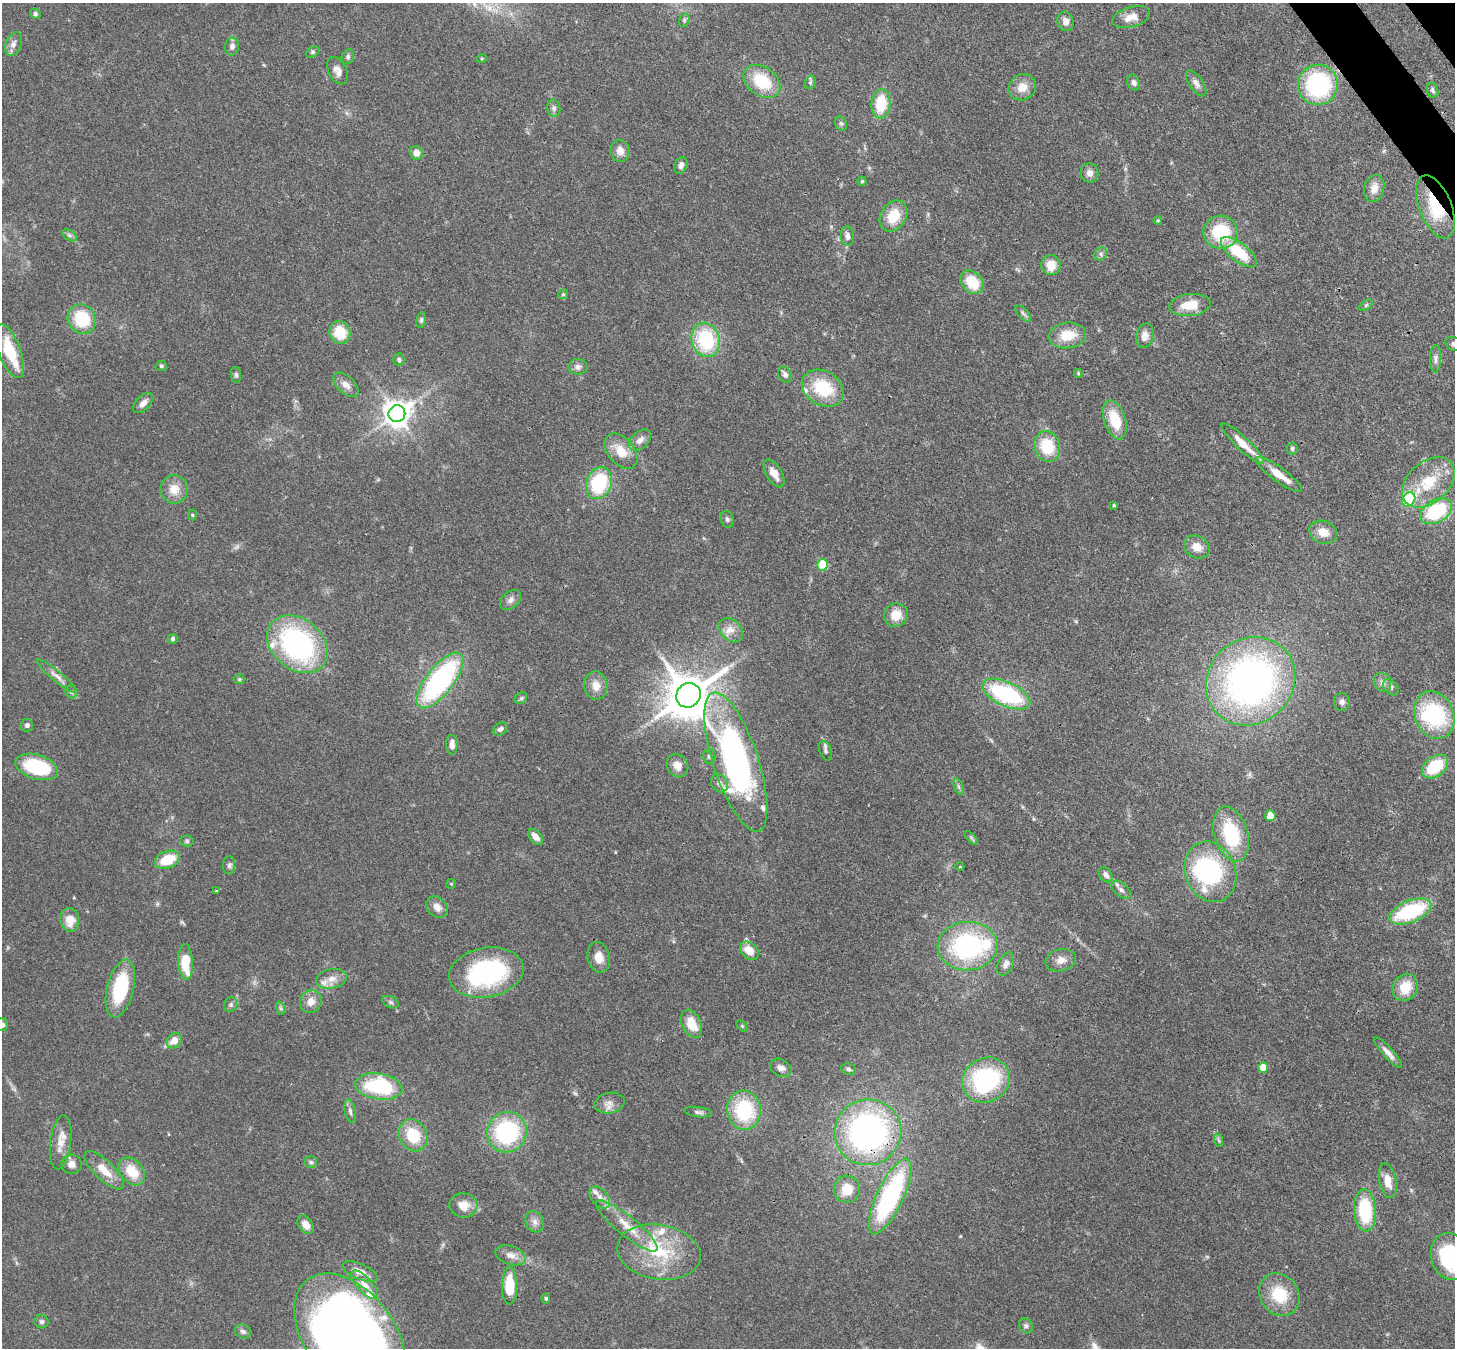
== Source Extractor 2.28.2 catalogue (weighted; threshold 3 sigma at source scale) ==
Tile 10 of 4 x 4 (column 2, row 3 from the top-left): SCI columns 1531-2983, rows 1692-3037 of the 5967 x 5939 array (HDU 1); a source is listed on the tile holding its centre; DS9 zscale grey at full resolution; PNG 1457 x 1350 px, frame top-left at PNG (2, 3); each listed source drawn as its Kron ellipse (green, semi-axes under 4 px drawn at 4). Shown black and unused: <1% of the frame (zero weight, under 3 of 4 exposures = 7% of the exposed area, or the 3 px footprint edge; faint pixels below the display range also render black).
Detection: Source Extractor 2.28.2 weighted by HDU 2 'WHT'; one run over the whole footprint, this tile lists its part. Background 0.0985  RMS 0.0041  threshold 0.0186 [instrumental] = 3 sigma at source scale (4.5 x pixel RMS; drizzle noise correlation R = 1.50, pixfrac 1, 0.05/0.05 arcsec/px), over >= 5 px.
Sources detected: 194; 2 too faint to see at this stretch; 2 inside a brighter object's white glare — neither listed nor drawn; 9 inside a brighter listed object's ellipse — not listed separately; the other 181 listed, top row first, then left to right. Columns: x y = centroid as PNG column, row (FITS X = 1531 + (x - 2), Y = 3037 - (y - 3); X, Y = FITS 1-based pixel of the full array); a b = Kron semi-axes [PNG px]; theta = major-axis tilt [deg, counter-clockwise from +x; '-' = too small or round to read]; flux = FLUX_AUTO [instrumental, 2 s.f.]
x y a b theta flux
35 14 5 5 - 0.83
1131 17 19 10 16 4.8
684 20 7 5 72 0.81
1065 21 10 8 -72 2.6
13 44 12 7 67 2.3
232 47 9 7 86 1.8
313 52 7 5 28 0.75
348 57 7 6 - 1.2
482 58 5 3 - 0.42
337 71 15 9 -63 2.8
762 81 20 14 -36 17
810 82 7 5 70 0.89
1134 83 8 6 -66 1.3
1196 83 15 7 -56 2.1
1318 85 20 20 - 49
1022 87 14 12 32 5.4
1433 90 8 5 -70 1
881 104 15 9 85 14
554 108 9 6 -79 1.3
841 123 7 5 -68 0.92
620 151 11 9 -80 3.2
416 153 7 6 - 3.4
681 165 8 6 67 1.8
1089 173 9 9 - 2.5
862 181 4 4 - 0.52
1374 188 14 10 73 3.9
1435 207 33 16 -68 19
894 216 16 12 57 10
1158 221 4 3 - 0.44
1221 232 17 16 - 21
69 235 8 5 -31 0.95
847 236 10 6 -84 1.7
1239 252 21 9 -38 17
1101 254 7 6 - 1.1
1051 265 10 9 - 6.4
972 282 13 10 -49 12
563 294 5 4 - 0.59
1190 305 20 11 6 9
1366 305 7 4 37 0.68
1023 313 10 5 -47 1.1
82 319 15 13 -55 18
421 320 8 5 81 0.85
340 333 11 10 - 12
1067 335 19 13 7 10
1145 336 12 8 76 3.3
706 340 17 14 -72 30
1454 344 9 6 -22 1.9
10 351 28 11 -69 16
1436 359 14 5 89 1.6
399 360 6 5 - 0.93
161 366 5 5 - 0.69
578 367 10 7 -1 1.7
1078 373 4 3 - 0.49
236 375 8 5 -83 0.95
785 375 8 6 -59 1.7
346 385 15 8 -43 3.2
823 388 22 17 -31 20
143 403 12 7 45 2.4
397 414 8 8 - 520
1115 420 20 10 -72 13
640 440 13 8 42 2.9
1243 444 28 6 -43 7.6
1047 446 15 12 -73 15
1292 448 6 5 - 0.84
621 451 20 13 -50 7.7
774 473 15 7 -58 4.3
1279 475 28 7 -36 8.4
1428 482 30 20 42 17
599 483 16 12 70 27
174 489 14 13 - 5.9
1409 499 8 6 54 44
1114 505 4 3 - 0.49
1436 511 17 11 32 29
192 515 5 3 - 0.37
727 519 8 6 -72 1.2
1323 532 14 11 -19 5.3
1197 547 13 10 -29 4.7
823 565 6 5 - 20
511 600 12 8 41 2
896 615 12 11 - 6.6
731 630 14 10 -46 3.7
173 639 5 4 - 1.1
297 644 33 25 -39 83
57 676 25 5 -39 2.9
239 679 5 5 - 0.54
440 680 34 13 52 76
1251 681 46 42 42 170
1383 682 10 8 -60 2
596 686 14 11 -81 4.7
1391 687 9 6 -53 1.3
71 692 7 5 -46 0.9
1006 694 26 12 -25 44
688 695 13 11 45 1600
521 698 6 5 - 0.72
1342 702 9 8 - 1.6
1434 715 24 19 -67 37
27 725 6 6 - 1.2
501 729 8 6 32 1.5
452 745 10 5 -89 2.7
825 751 10 6 -69 1.3
709 756 7 6 - 1.1
736 762 73 22 -72 160
677 766 12 10 -58 3.4
37 767 22 12 -16 30
1435 767 15 9 37 19
719 783 9 8 - 2
959 787 8 4 -71 0.82
1270 816 5 5 - 9.8
1231 834 28 16 -73 25
536 837 9 5 -49 3.2
971 838 9 3 -45 0.77
187 841 6 5 - 0.84
167 860 13 8 20 12
229 865 9 6 90 1.2
960 867 4 3 - 0.33
1210 872 31 25 -68 61
1106 875 8 6 -54 1.6
451 884 5 5 - 0.42
1121 890 12 6 -41 1.8
216 891 3 3 - 1.3
437 907 12 9 -44 3.2
1410 911 22 11 22 35
70 920 12 9 -82 6.3
967 946 30 24 3 60
750 951 10 7 -43 6.7
599 957 15 11 -78 4.7
1061 960 15 11 14 3.6
186 962 18 7 -87 13
1006 964 12 7 65 2.2
486 973 37 24 10 57
332 979 15 9 10 3.8
1405 987 14 12 56 9.1
120 988 29 13 76 29
311 1002 12 10 62 3.8
391 1002 9 5 -26 0.99
231 1005 7 6 - 1
280 1008 7 4 -70 0.73
692 1024 15 9 -64 8.2
2 1025 6 6 - 1.3
742 1026 6 4 -45 0.58
174 1041 8 7 - 4.5
1388 1053 20 5 -48 2.8
781 1068 11 8 -32 2.3
1263 1068 5 5 - 8.1
849 1069 7 5 -19 0.87
986 1080 24 22 32 49
379 1086 24 13 -8 33
610 1103 15 10 10 3.1
744 1110 20 16 -81 29
350 1111 12 5 -77 1.4
698 1112 14 5 -7 1.3
507 1132 20 19 - 46
868 1132 33 33 - 120
413 1135 16 13 -62 14
1218 1140 7 4 -70 0.75
61 1142 27 10 83 5.8
311 1162 6 6 - 0.91
71 1164 10 9 - 2.9
104 1170 26 9 -44 7.3
132 1171 16 11 -50 10
1388 1181 17 8 -79 5.1
847 1189 13 13 - 7.8
890 1196 41 13 64 65
600 1197 13 8 -50 2.7
463 1205 14 12 -7 5.7
1365 1210 21 11 -86 25
535 1222 11 9 -64 2.4
306 1225 10 7 -54 3.2
627 1226 39 10 -39 9.9
659 1252 42 27 -9 29
511 1255 15 9 -18 3.5
1450 1256 24 18 -74 49
360 1272 19 7 -23 4.1
364 1285 18 7 -47 4.1
509 1286 19 7 -90 15
1279 1295 22 19 -54 15
546 1299 5 4 - 0.59
42 1322 7 7 - 1.1
1026 1326 8 6 -58 1.1
243 1331 8 6 -31 1.3
350 1336 71 45 -53 500
Overlapping masked pixels (flux is a lower limit): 2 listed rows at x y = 1435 207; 868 1132
Isophote crosses this tile's border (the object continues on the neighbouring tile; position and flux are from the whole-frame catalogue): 4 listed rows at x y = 1454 344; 2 1025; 1450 1256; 350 1336